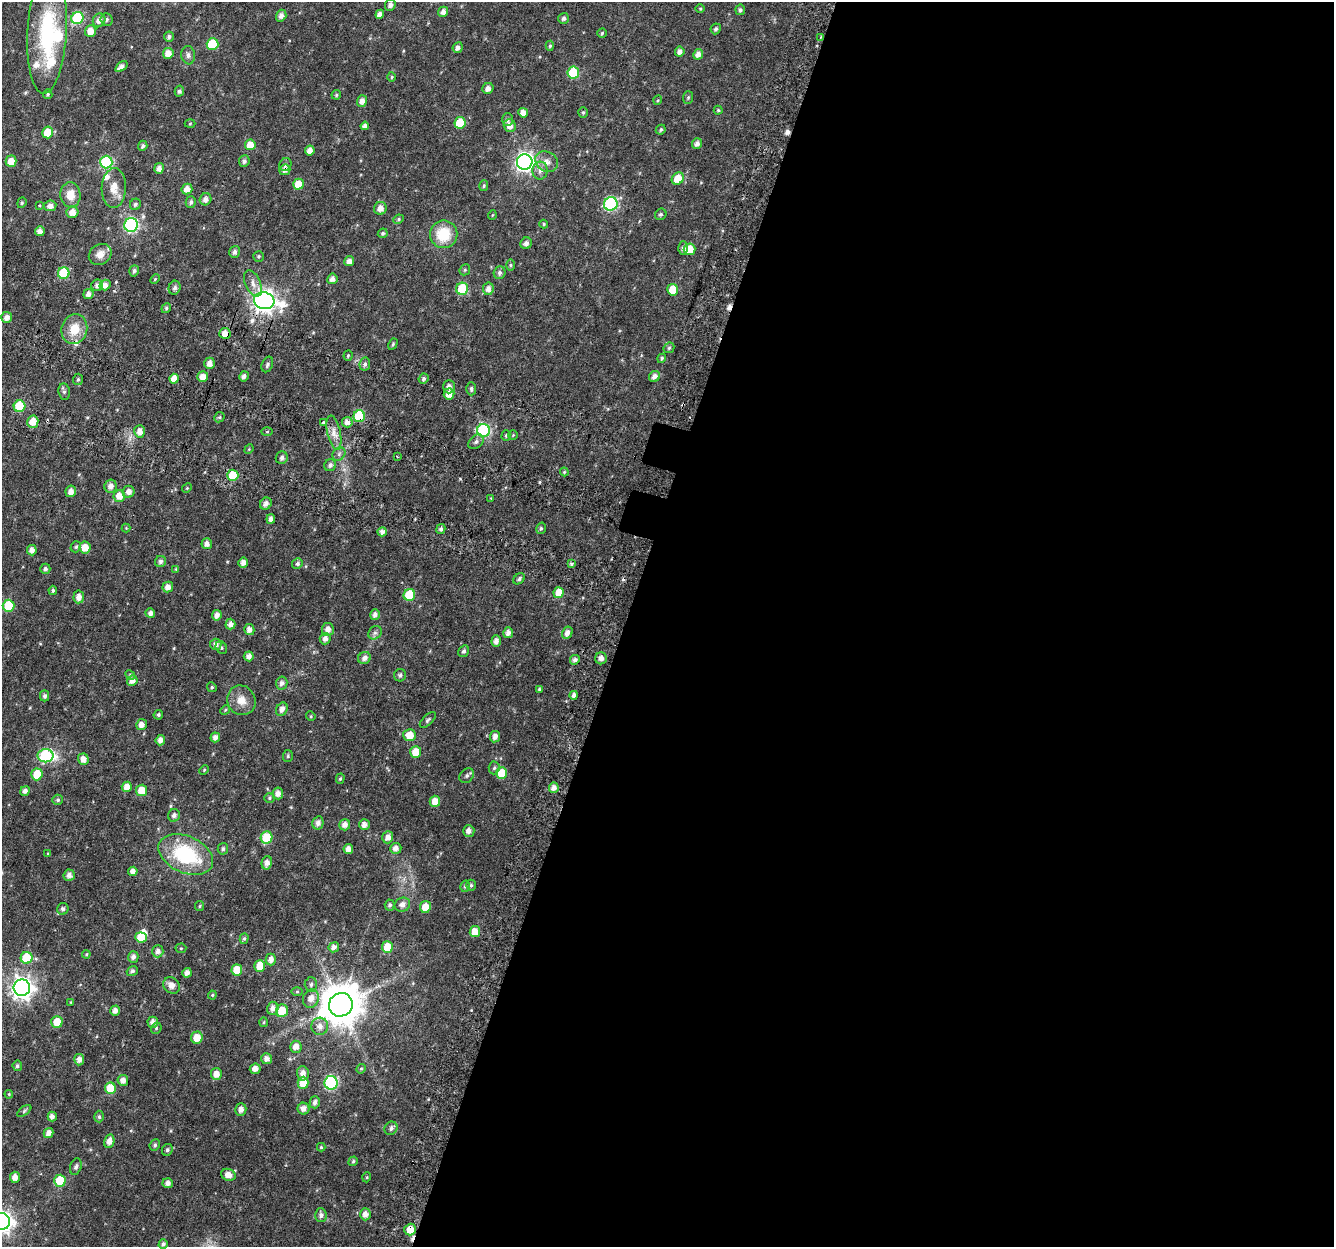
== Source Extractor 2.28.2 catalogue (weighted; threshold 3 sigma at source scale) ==
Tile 12 of 4 x 4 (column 4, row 3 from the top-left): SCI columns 4051-5382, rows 1552-2796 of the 5445 x 5654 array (HDU 1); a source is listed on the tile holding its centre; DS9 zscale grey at full resolution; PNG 1336 x 1249 px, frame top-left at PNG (2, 2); each listed source drawn as its Kron ellipse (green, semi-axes under 4 px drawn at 4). Shown black and unused: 53% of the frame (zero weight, under 3 of 6 exposures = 5% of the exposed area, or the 3 px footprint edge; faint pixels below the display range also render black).
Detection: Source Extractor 2.28.2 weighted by HDU 2 'WHT'; one run over the whole footprint, this tile lists its part. Background 0.0185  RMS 0.0024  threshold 0.00974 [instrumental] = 3 sigma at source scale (4.09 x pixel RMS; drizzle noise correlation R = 1.36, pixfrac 0.8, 0.0396/0.0396 arcsec/px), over >= 5 px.
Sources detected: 331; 1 inside a brighter object's white glare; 7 cosmic-ray / hot-pixel residue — neither listed nor drawn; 5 inside a brighter listed object's ellipse — not listed separately; the other 318 listed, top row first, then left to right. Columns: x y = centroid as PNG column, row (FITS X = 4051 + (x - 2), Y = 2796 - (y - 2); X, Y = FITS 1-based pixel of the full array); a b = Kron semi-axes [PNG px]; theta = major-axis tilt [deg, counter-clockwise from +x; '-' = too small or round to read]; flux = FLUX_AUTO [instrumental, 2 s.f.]
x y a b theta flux
390 5 6 5 - 0.87
700 8 5 3 - 0.21
740 10 5 5 - 0.49
443 12 5 5 - 1
380 14 4 4 - 1.1
281 16 6 5 - 1.1
77 18 6 6 - 16
564 18 5 5 - 0.52
107 19 6 6 - 0.46
99 20 7 6 - 1.2
716 29 5 5 - 0.54
47 31 63 19 87 19
90 31 6 5 - 2.1
602 33 5 4 - 0.3
169 37 5 5 - 0.51
821 37 4 3 - 0.19
212 44 6 6 - 8.8
550 46 5 4 - 0.29
458 48 5 5 - 0.71
680 52 5 4 - 0.97
168 53 5 5 - 2.1
698 54 5 4 - 1.3
188 55 9 7 -83 0.71
121 67 7 4 38 1.1
573 73 6 6 - 10
392 77 5 3 - 0.2
488 88 6 5 - 1.1
179 91 5 4 - 0.44
48 94 5 5 - 0.37
336 95 5 4 - 0.32
688 97 6 5 - 0.3
658 100 5 3 - 0.19
362 101 6 5 - 1.2
718 110 4 4 - 0.26
583 112 5 4 - 0.32
523 113 5 5 - 1.5
507 120 6 5 - 0.54
190 123 5 3 - 0.2
460 123 6 5 - 6.8
365 126 4 4 - 0.93
510 126 6 6 - 1.4
661 130 5 4 - 0.38
47 132 6 5 - 4.2
697 144 5 5 - 0.95
250 145 5 5 - 2.8
143 146 5 4 - 0.43
310 150 5 4 - 1.3
11 161 5 5 - 2.6
244 161 6 5 - 0.64
106 162 6 6 - 20
525 162 8 7 - 89
547 162 12 9 -31 1.5
285 165 7 6 - 0.5
159 168 5 4 - 1.1
285 170 5 5 - 1.1
540 171 9 7 86 1
678 179 7 5 47 4.7
298 184 5 5 - 3.7
484 186 5 4 - 0.32
114 188 20 12 87 2.7
187 189 5 5 - 1.6
70 195 13 10 -86 2.7
206 199 6 5 - 1.1
191 202 6 5 - 0.49
22 203 5 4 - 0.29
135 204 6 5 - 0.49
611 204 7 6 - 29
40 205 3 3 - 0.21
50 206 6 5 - 1.1
380 208 6 6 - 1.5
72 212 6 6 - 1.8
661 214 6 5 - 0.39
492 215 5 3 - 0.16
398 219 5 4 - 0.32
544 224 4 4 - 0.25
131 225 7 7 - 35
40 231 5 4 - 1.2
383 233 5 4 - 0.4
444 234 14 13 - 7
526 243 6 5 - 0.82
683 248 6 5 - 0.64
689 249 6 5 - 5
235 252 6 5 - 0.63
100 254 12 10 34 1.8
258 256 5 5 - 0.32
349 261 5 5 - 1.1
511 265 6 4 90 0.28
465 270 6 5 - 0.31
134 271 6 4 72 0.53
64 273 6 6 - 12
500 273 6 6 - 0.59
155 279 5 3 - 0.22
332 279 5 5 - 1.1
253 283 14 7 -65 1.3
97 285 6 5 - 0.8
105 285 6 5 - 1.2
175 288 7 6 - 0.63
462 289 6 6 - 9.8
488 289 6 5 - 1.1
673 290 6 5 - 4.7
88 294 5 5 - 1.1
264 301 10 8 -15 160
166 308 5 4 - 0.35
7 317 5 5 - 1.1
74 329 15 12 74 4.2
225 333 5 5 - 1.8
393 344 6 4 61 0.29
669 348 6 5 - 0.34
348 356 5 4 - 0.3
662 358 5 4 - 0.34
210 363 6 5 - 1.3
365 364 6 5 - 0.62
267 365 8 5 68 0.49
244 376 5 4 - 0.69
655 376 6 5 - 1.2
203 377 5 5 - 1.8
78 379 5 5 - 0.33
174 379 5 4 - 2
423 379 5 4 - 0.48
449 387 6 5 - 1.1
471 389 6 5 - 0.5
64 392 8 6 -83 0.53
449 394 5 5 - 2
20 406 6 6 - 7.7
359 416 6 6 - 10
219 417 5 5 - 0.33
33 422 6 5 - 2.4
347 422 5 5 - 1.2
323 423 3 3 - 1.3
483 430 6 6 - 25
140 431 6 5 - 1.2
267 432 5 3 - 0.23
334 433 17 6 -78 1.7
506 435 5 4 - 0.33
513 435 4 4 - 0.21
476 442 8 6 39 0.62
249 449 5 4 - 0.21
339 454 7 6 - 0.59
397 456 4 2 - 0.19
282 458 6 6 - 0.78
330 465 6 5 - 0.59
564 472 4 4 - 0.24
233 475 5 5 - 6.7
111 486 7 6 - 1.2
187 488 5 4 - 0.25
71 491 6 5 - 1.3
129 492 6 6 - 1.2
119 496 6 6 - 2.1
491 498 4 3 - 0.15
266 504 6 5 - 1
271 519 5 4 - 0.84
126 528 4 4 - 0.17
541 528 6 4 74 0.35
441 529 5 4 - 0.47
382 532 5 4 - 1
207 544 5 5 - 1.1
76 547 6 5 - 0.35
85 547 6 5 - 2.7
32 550 5 4 - 1.2
161 561 5 5 - 0.65
243 562 5 4 - 1.1
297 564 5 5 - 0.42
571 564 3 3 - 0.61
45 569 5 5 - 0.5
176 569 4 4 - 0.2
519 579 6 4 40 0.43
168 587 5 5 - 1.3
53 590 4 4 - 0.36
559 593 5 5 - 3.7
409 595 6 5 - 7
79 597 6 5 - 1.4
8 606 6 6 - 7.7
150 613 5 5 - 0.87
217 615 5 4 - 1.2
375 615 5 4 - 0.87
230 624 5 5 - 1.1
328 629 6 6 - 1.3
249 630 5 5 - 1.1
375 633 7 6 - 0.59
508 633 5 5 - 1.2
567 633 6 5 - 1.1
325 639 6 5 - 1.1
496 641 6 4 87 1
216 644 5 5 - 1.1
221 648 6 5 - 0.43
464 651 6 5 - 0.57
249 656 5 5 - 1.1
364 658 6 5 - 1
601 658 6 6 - 1.1
575 660 5 4 - 0.84
130 675 5 4 - 0.27
400 675 6 6 - 0.58
132 681 5 5 - 1.3
282 683 6 6 - 0.84
212 687 5 4 - 0.31
539 689 3 3 - 0.22
574 695 4 4 - 0.79
44 696 5 4 - 0.58
241 700 15 14 - 2.6
282 709 7 5 62 1.1
225 710 5 4 - 0.26
158 715 5 4 - 0.41
311 716 5 4 - 0.28
428 720 10 5 45 0.48
141 725 5 5 - 1.3
410 735 6 6 - 2.8
215 737 5 4 - 1.2
495 737 6 5 - 1
160 740 5 4 - 1.1
416 752 6 5 - 2.7
46 756 8 6 -1 24
288 756 6 5 - 0.36
83 759 5 5 - 1.5
494 768 6 5 - 0.41
204 770 5 4 - 0.26
502 773 5 5 - 4.6
37 774 6 5 - 4.6
467 776 8 6 45 0.58
340 779 5 4 - 0.31
127 787 5 5 - 1.6
554 788 5 5 - 1.3
142 790 5 5 - 3.1
25 791 5 4 - 0.78
278 793 6 5 - 1.2
269 798 5 5 - 0.3
58 800 5 5 - 0.42
435 801 5 5 - 2.1
174 815 6 6 - 0.75
318 823 6 5 - 0.98
345 825 6 5 - 1.2
364 825 5 5 - 1.2
469 831 6 5 - 1.1
267 837 6 5 - 6.7
388 837 6 5 - 1.3
396 848 6 5 - 1.2
223 849 6 5 - 0.45
348 849 5 4 - 1.2
48 854 4 4 - 0.22
186 855 29 18 -24 17
267 863 7 5 77 1.1
133 871 5 4 - 1
69 875 6 5 - 1
471 885 5 5 - 0.4
465 886 6 4 74 0.43
390 905 5 5 - 0.51
402 905 8 7 - 1.2
200 906 5 4 - 0.25
425 907 6 5 - 2.5
63 909 6 5 - 0.54
475 932 5 5 - 2.8
141 937 6 5 - 4.2
244 939 5 4 - 0.36
334 947 5 5 - 0.99
387 947 6 5 - 4.1
181 948 5 5 - 0.26
158 951 6 5 - 1.1
86 954 4 3 - 0.23
133 957 6 5 - 0.89
26 958 6 6 - 6.3
271 960 6 5 - 1.3
260 966 5 5 - 3.5
237 970 5 5 - 3.9
132 971 6 5 - 0.61
187 973 5 4 - 1.1
171 985 9 7 -43 1.6
311 985 7 6 - 0.56
22 988 8 8 - 150
297 991 6 4 1 0.26
212 995 4 4 - 0.25
311 999 9 8 - 1.6
71 1002 4 4 - 0.19
341 1005 12 11 - 670
273 1008 6 5 - 1.2
115 1011 5 4 - 1
282 1011 6 6 - 3.9
57 1022 6 5 - 3.3
153 1022 5 5 - 1.1
264 1022 5 3 - 0.2
320 1026 9 8 - 1.4
156 1028 6 5 - 0.34
197 1038 6 5 - 2.7
296 1047 6 5 - 1.5
267 1059 5 5 - 1.1
79 1060 6 5 - 1.2
17 1066 5 4 - 0.47
255 1069 5 5 - 1.3
361 1069 5 4 - 0.28
303 1073 7 6 - 1.3
216 1074 6 5 - 1.7
123 1080 5 5 - 1.1
303 1083 6 5 - 3.3
331 1083 7 6 - 24
110 1088 5 5 - 5.4
9 1094 4 3 - 0.2
315 1102 6 5 - 0.81
304 1109 6 6 - 1.2
241 1110 6 5 - 1.1
24 1111 8 4 37 0.37
52 1116 5 4 - 0.97
99 1117 6 4 -87 0.41
391 1128 7 6 - 0.66
49 1133 5 4 - 1.3
109 1141 7 5 77 1.3
155 1145 6 5 - 0.42
321 1147 4 4 - 0.24
167 1150 6 5 - 0.45
353 1161 5 4 - 0.37
76 1167 8 5 72 0.56
228 1175 7 6 - 1.9
15 1177 6 5 - 1.4
367 1177 5 3 - 0.19
60 1181 6 5 - 7.1
168 1183 5 5 - 1
365 1214 6 5 - 1.4
321 1215 7 5 -87 0.74
2 1221 8 8 - 130
410 1230 6 5 - 3
163 1244 5 4 - 0.58
Overlapping masked pixels (flux is a lower limit): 7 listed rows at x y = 821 37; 285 170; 264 301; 225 333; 449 394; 359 416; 410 1230
Isophote crosses this tile's border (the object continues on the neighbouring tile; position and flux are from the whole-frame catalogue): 1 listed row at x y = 2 1221